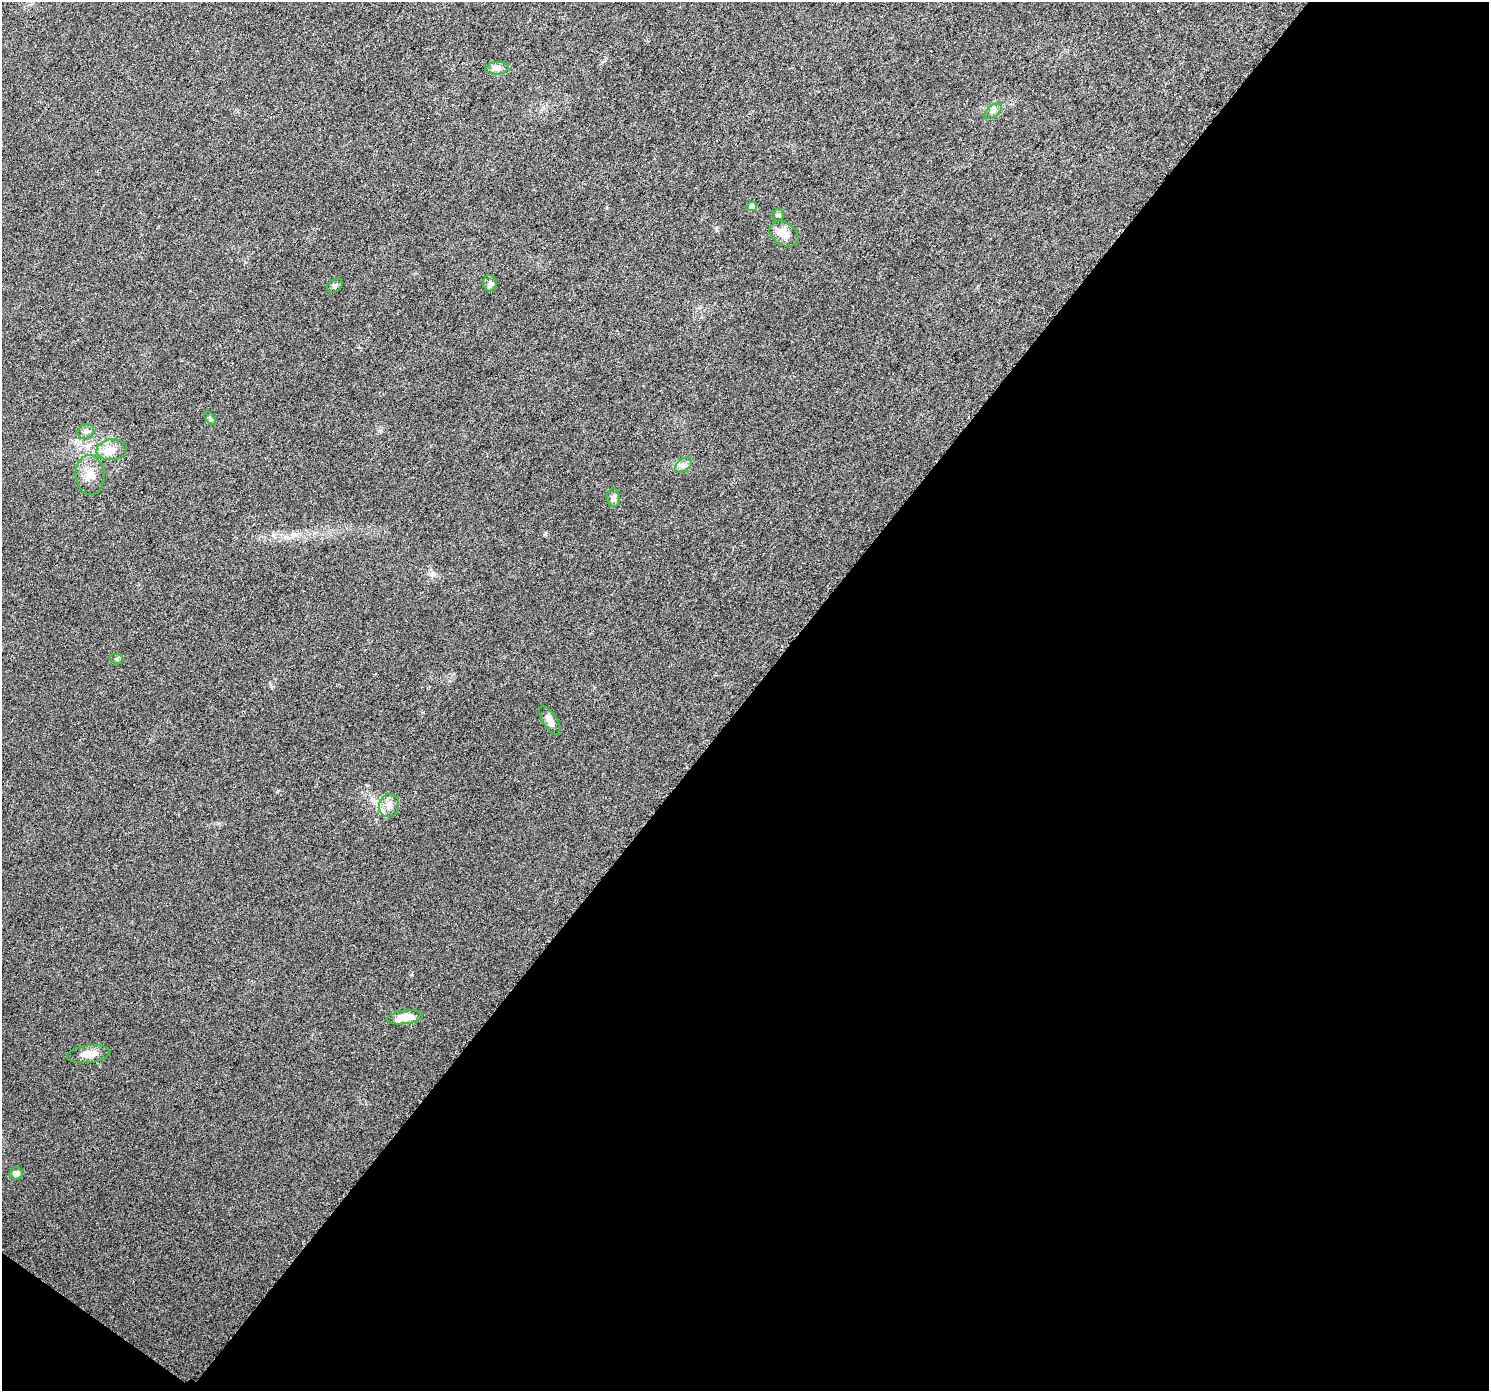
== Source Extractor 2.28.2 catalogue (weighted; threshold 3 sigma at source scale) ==
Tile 4 of 2 x 2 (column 2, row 2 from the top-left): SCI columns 1494-2980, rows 105-1493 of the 2986 x 3005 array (HDU 1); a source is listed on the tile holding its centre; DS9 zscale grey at full resolution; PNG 1491 x 1393 px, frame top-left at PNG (2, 2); each listed source drawn as its Kron ellipse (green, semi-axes under 4 px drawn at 4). Shown black and unused: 50% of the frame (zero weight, under 3 of 6 exposures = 1% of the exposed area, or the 3 px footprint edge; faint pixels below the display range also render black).
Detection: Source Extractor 2.28.2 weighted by HDU 2 'WHT'; one run over the whole footprint, this tile lists its part. Background 0.0304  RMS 0.0047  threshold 0.0194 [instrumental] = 3 sigma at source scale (4.09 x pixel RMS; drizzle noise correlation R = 1.36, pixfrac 0.8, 0.0396/0.0396 arcsec/px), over >= 5 px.
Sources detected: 21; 1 inside a brighter object's white glare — neither listed nor drawn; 1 inside a brighter listed object's ellipse — not listed separately; the other 19 listed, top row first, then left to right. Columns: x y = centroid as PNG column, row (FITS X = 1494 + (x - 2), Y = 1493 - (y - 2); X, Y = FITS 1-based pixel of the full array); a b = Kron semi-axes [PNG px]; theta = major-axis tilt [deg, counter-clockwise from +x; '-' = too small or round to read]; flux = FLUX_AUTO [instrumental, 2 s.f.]
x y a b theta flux
497 68 12 6 4 1.9
993 111 10 5 39 1.4
752 206 5 4 - 4
778 215 6 6 - 0.71
784 234 16 11 -33 5.1
490 283 8 7 - 1.4
335 286 8 6 37 1.2
210 418 8 4 -53 0.74
86 431 9 7 23 1.4
112 450 15 10 4 4.3
683 465 9 6 36 1.7
90 475 20 14 -86 5.8
613 498 9 6 -88 1.5
117 659 6 5 - 0.68
550 720 16 7 -59 3
389 806 11 10 - 3.3
405 1017 18 7 8 7.5
89 1054 21 8 7 4.5
16 1173 6 6 - 1.8